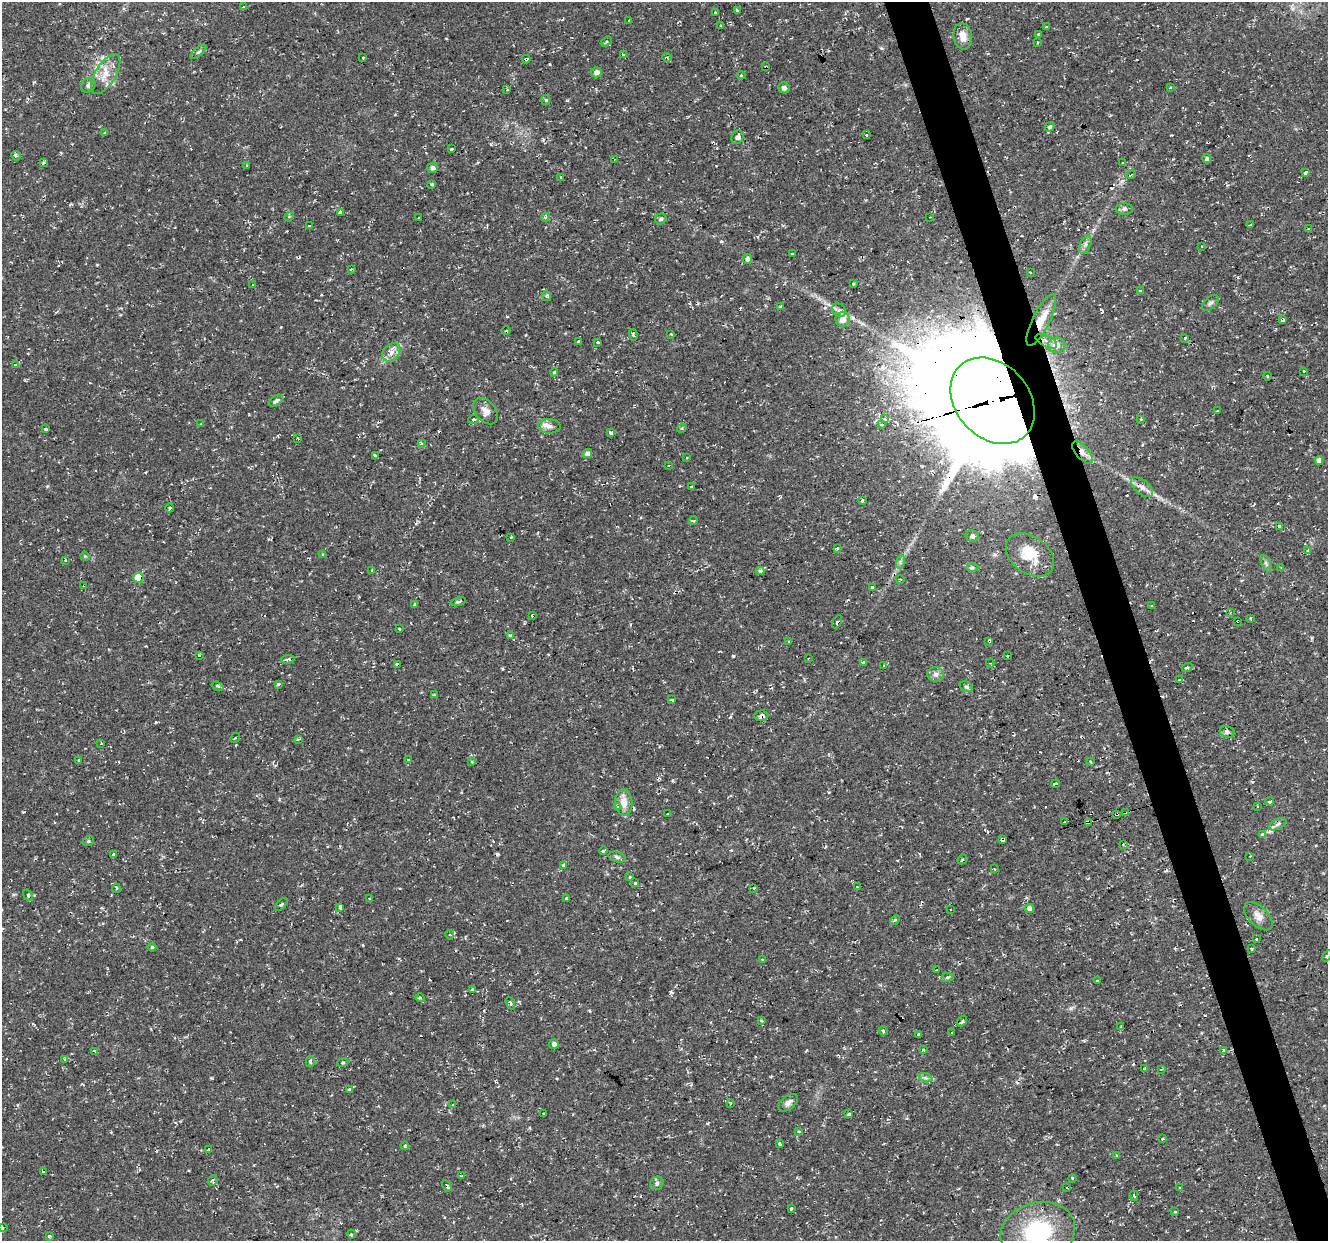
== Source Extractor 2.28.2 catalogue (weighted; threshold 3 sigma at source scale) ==
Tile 6 of 4 x 4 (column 2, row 2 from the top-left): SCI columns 1327-2652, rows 2585-3823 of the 5303 x 5123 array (HDU 1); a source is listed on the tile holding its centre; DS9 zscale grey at full resolution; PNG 1330 x 1243 px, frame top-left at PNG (2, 2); each listed source drawn as its Kron ellipse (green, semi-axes under 4 px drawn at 4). Shown black and unused: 3% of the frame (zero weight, under 2 of 3 exposures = <1% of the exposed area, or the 3 px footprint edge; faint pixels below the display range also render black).
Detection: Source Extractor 2.28.2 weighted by HDU 2 'WHT'; one run over the whole footprint, this tile lists its part. Background 0.0251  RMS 0.0042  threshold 0.0187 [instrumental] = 3 sigma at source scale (4.5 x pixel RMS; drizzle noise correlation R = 1.50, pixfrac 1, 0.0396/0.0396 arcsec/px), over >= 5 px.
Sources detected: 307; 52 cosmic-ray / hot-pixel residue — neither listed nor drawn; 3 inside a brighter listed object's ellipse — not listed separately; the other 252 listed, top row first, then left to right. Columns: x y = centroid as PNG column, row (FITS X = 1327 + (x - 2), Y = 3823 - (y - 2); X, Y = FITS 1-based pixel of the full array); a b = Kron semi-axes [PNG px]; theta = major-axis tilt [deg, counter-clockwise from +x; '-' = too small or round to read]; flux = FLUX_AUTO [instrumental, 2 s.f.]
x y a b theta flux
243 7 3 3 - 4.5
737 11 3 3 - 31
715 12 3 3 - 1
629 21 3 3 - 1.6
721 25 3 3 - 0.71
1046 27 3 3 - 1.3
1038 34 3 3 - 1.1
963 36 13 9 -81 4.1
606 42 6 3 34 0.73
1038 42 3 2 - 0.49
198 52 9 4 39 0.82
623 55 3 2 - 1.3
667 57 5 3 - 0.48
363 58 3 3 - 0.73
526 59 4 3 - 3.1
766 67 3 3 - 1.4
596 72 5 5 - 1.8
106 74 22 10 58 5.8
741 75 4 4 - 0.42
88 85 8 6 47 1.4
784 88 6 5 - 1.4
1170 88 3 3 - 0.79
507 90 4 3 - 0.48
546 100 5 3 - 0.71
1050 127 5 4 - 1.2
105 133 3 3 - 1.9
866 135 3 3 - 2
737 137 7 6 - 1.7
451 149 3 3 - 0.71
16 156 5 4 - 0.73
615 159 3 2 - 0.36
1207 159 4 3 - 1.6
43 162 3 3 - 1.3
1123 163 3 3 - 0.97
247 165 3 3 - 0.53
432 168 5 5 - 1.4
1305 172 4 3 - 2.9
1131 174 4 3 - 0.52
561 177 3 2 - 0.47
432 184 4 3 - 0.73
1124 209 9 6 0 1.1
340 212 4 3 - 6
289 217 5 4 - 0.51
545 217 4 4 - 0.58
930 217 2 2 - 0.27
418 218 3 2 - 0.7
661 219 6 5 - 0.96
1250 225 3 3 - 1.8
309 226 3 2 - 0.75
1309 228 3 3 - 1.7
1085 245 9 5 63 1.3
1202 246 3 2 - 0.65
792 254 3 3 - 1.2
747 259 5 4 - 1.6
351 269 3 3 - 0.5
1031 272 3 2 - 0.51
853 284 3 3 - 0.71
253 285 3 3 - 0.91
1141 291 4 3 - 1.9
547 296 5 4 - 0.7
1210 303 10 6 45 1.2
781 306 4 3 - 4
839 310 7 6 - 1.3
842 319 7 7 - 4.2
1041 320 28 8 64 7.6
1283 320 4 3 - 4.5
506 331 4 3 - 0.55
671 334 3 2 - 0.38
633 335 6 4 -74 0.62
1185 338 3 3 - 1.7
578 341 4 3 - 0.53
1046 341 12 5 -27 2.1
597 342 3 3 - 1.7
1057 345 9 7 12 3
391 352 10 7 46 2.7
15 365 3 3 - 1.2
1303 371 3 3 - 0.97
554 372 4 4 - 0.56
1267 376 4 3 - 0.39
276 401 7 5 37 1.2
993 401 48 36 -48 9300
486 411 15 10 -51 2.8
1217 411 4 3 - 1.6
474 419 5 4 - 0.77
885 419 3 3 - 1.6
1141 419 3 2 - 0.39
201 424 3 3 - 0.37
882 424 3 3 - 1.9
549 426 11 7 -1 2.2
682 428 5 4 - 0.43
46 429 3 3 - 0.65
611 433 4 3 - 1.7
298 438 2 2 - 0.37
421 444 4 4 - 1.1
1083 453 14 6 -49 2.5
587 454 5 4 - 1.4
376 456 4 3 - 4.5
686 458 3 3 - 0.62
1319 460 4 4 - 2.3
668 465 3 3 - 0.53
691 487 3 3 - 0.43
1142 487 13 7 -39 2.2
862 501 3 3 - 0.71
169 508 4 3 - 0.42
693 520 4 3 - 1.2
1279 526 3 3 - 8.9
972 536 6 5 - 1.4
511 537 3 3 - 0.95
838 548 4 3 - 0.6
1308 550 3 3 - 2.1
323 554 4 3 - 0.5
1030 555 27 18 -36 10
85 556 5 4 - 0.43
65 560 3 2 - 0.33
900 562 7 4 73 0.82
1266 563 9 4 -68 0.95
972 568 6 4 1 0.66
1281 568 4 3 - 0.42
372 570 4 2 - 0.39
760 571 4 3 - 1.1
138 578 5 5 - 12
900 579 4 2 - 0.31
84 585 3 3 - 0.47
873 587 3 3 - 2.9
458 602 8 3 14 0.63
415 604 4 3 - 1.8
1152 606 3 2 - 1.1
1230 612 3 2 - 0.75
532 616 3 3 - 1
1250 618 3 3 - 0.9
1238 621 3 3 - 1.5
837 622 7 4 62 0.78
399 629 3 3 - 1.3
510 635 3 3 - 1.7
789 641 3 2 - 0.46
989 641 4 3 - 6.6
199 655 3 3 - 0.46
1007 655 3 3 - 0.76
808 658 3 2 - 0.35
288 659 7 3 7 2.1
863 662 4 3 - 1.3
990 663 4 3 - 0.42
397 665 4 4 - 3
883 665 3 2 - 0.41
1187 667 5 3 - 0.72
936 674 8 7 - 1.7
1180 680 4 3 - 2
278 684 4 3 - 1.2
217 686 6 3 -19 0.76
966 687 7 5 -31 0.83
434 695 4 2 - 0.38
672 700 4 3 - 0.91
761 716 7 5 4 1.6
1227 732 7 5 -14 0.98
235 738 5 2 - 0.33
299 739 4 3 - 0.74
101 744 3 2 - 0.39
408 760 3 3 - 1.5
79 761 3 3 - 3
1091 761 3 3 - 0.44
472 762 4 3 - 0.4
1056 784 4 3 - 3.3
1270 801 4 3 - 4
624 802 13 8 -87 4.2
1257 806 2 2 - 0.35
617 807 3 3 - 8.1
1125 812 3 3 - 0.68
668 814 3 2 - 0.33
1117 814 4 2 - 0.48
1065 822 3 3 - 1.1
1088 822 4 3 - 32
1278 824 9 5 28 1.2
1263 835 4 3 - 5.3
1002 840 4 3 - 4
88 841 6 4 22 0.58
1123 844 3 2 - 0.4
603 851 4 3 - 1.9
114 855 3 3 - 4.9
1250 856 3 2 - 0.32
617 857 9 5 -17 1.1
962 859 5 4 - 0.66
563 865 3 3 - 1.5
994 869 3 2 - 0.34
630 877 4 4 - 0.39
635 883 3 3 - 1.4
857 887 3 2 - 0.47
116 888 5 2 - 0.53
754 888 3 3 - 0.31
28 895 6 4 -60 0.63
369 899 4 3 - 0.44
566 899 4 3 - 2.2
281 904 8 3 49 0.59
340 907 4 3 - 2.5
1029 908 4 4 - 1.9
950 909 3 3 - 0.76
1258 916 17 9 -45 3.3
895 920 5 3 - 0.48
450 935 5 4 - 0.91
1256 939 3 3 - 0.59
152 947 4 4 - 0.63
1251 949 3 3 - 0.45
1327 956 6 3 54 0.62
763 960 4 3 - 0.52
936 970 4 3 - 0.46
947 977 6 3 8 0.65
1097 980 3 2 - 0.31
472 989 3 3 - 0.52
420 998 5 3 - 0.4
510 1003 6 4 -65 0.71
761 1021 3 3 - 0.81
962 1021 6 3 52 0.95
1121 1027 3 3 - 0.58
883 1031 5 3 - 0.51
952 1033 3 2 - 1.1
919 1034 3 3 - 2.5
554 1044 5 5 - 1.4
923 1050 4 3 - 0.71
1223 1050 3 3 - 2.6
95 1051 4 3 - 0.92
65 1059 3 3 - 0.83
310 1062 6 4 76 0.78
343 1063 6 3 19 0.51
1145 1068 3 3 - 0.39
1161 1069 3 2 - 0.49
926 1078 7 4 -18 1.1
349 1090 3 3 - 7.7
788 1103 11 6 39 1.8
731 1104 3 2 - 0.76
453 1105 4 2 - 0.29
544 1113 3 2 - 0.33
849 1113 3 3 - 1.7
799 1131 3 3 - 1.1
1163 1139 3 3 - 0.67
779 1144 4 3 - 3
405 1146 4 3 - 2.3
208 1149 3 3 - 0.36
1117 1155 3 3 - 0.54
44 1171 3 3 - 1.2
462 1176 3 3 - 0.95
1073 1178 3 3 - 0.74
213 1180 5 3 - 0.63
657 1183 7 6 - 1.1
447 1186 6 3 -60 1.8
1067 1187 3 2 - 0.47
1179 1188 3 3 - 0.86
1134 1195 5 3 - 0.74
791 1208 3 3 - 1.4
1175 1212 4 3 - 0.53
2 1228 3 3 - 3.7
1038 1232 38 29 14 40
351 1234 4 3 - 0.36
49 1236 3 3 - 2.5
Overlapping masked pixels (flux is a lower limit): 19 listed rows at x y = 526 59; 766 67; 1207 159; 1041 320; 1283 320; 1046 341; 993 401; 1083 453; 138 578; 84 585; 1238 621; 989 641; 397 665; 761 716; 1125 812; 1117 814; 1088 822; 1002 840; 447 1186
Isophote crosses this tile's border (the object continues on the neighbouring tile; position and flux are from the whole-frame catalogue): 3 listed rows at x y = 1327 956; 2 1228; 1038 1232
Unlisted compact peaks at least as high as the median listed source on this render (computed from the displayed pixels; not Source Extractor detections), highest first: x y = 733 656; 671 992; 721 241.